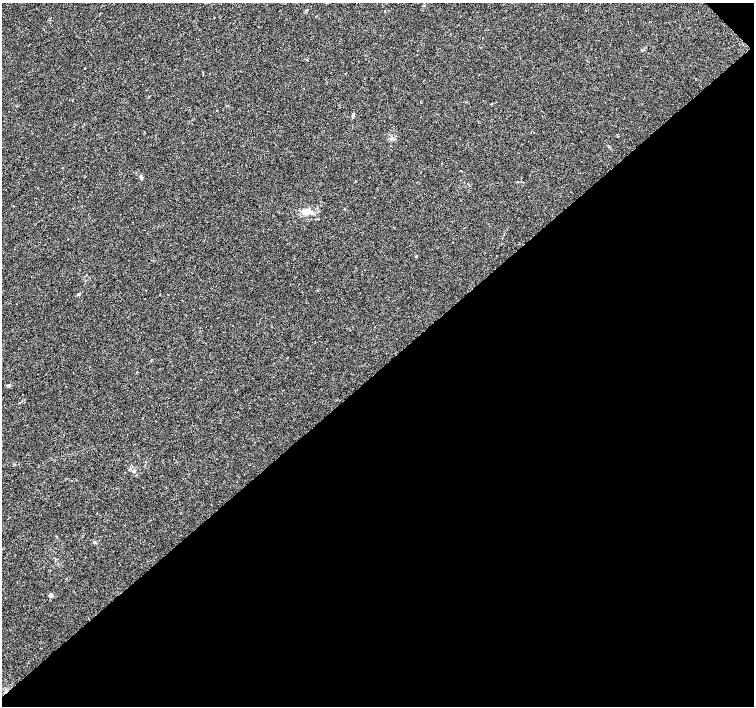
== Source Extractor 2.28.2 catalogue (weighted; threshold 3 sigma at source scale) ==
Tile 12 of 4 x 4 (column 4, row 3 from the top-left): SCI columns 4513-6016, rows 1558-2964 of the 6022 x 5995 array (HDU 1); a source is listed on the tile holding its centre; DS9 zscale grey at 2 x 2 block average (1 PNG px = mean of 2 x 2 image px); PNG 756 x 708 px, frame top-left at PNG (2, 3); no overlay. Shown black and unused: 48% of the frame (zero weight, under 3 of 4 exposures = <1% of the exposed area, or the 3 px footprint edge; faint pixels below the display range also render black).
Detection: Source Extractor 2.28.2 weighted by HDU 2 'WHT'; one run over the whole footprint, this tile lists its part. Background 0.00756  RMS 0.0021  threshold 0.00959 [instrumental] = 3 sigma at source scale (4.5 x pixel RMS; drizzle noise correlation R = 1.50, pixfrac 1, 0.0396/0.0396 arcsec/px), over >= 5 px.
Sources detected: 8; all 8 listed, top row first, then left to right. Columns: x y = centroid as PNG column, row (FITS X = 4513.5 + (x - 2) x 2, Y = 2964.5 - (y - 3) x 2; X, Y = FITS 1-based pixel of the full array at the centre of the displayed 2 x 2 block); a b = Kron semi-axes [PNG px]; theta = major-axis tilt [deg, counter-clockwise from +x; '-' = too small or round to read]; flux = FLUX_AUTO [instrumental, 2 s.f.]
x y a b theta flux
306 59 3 2 - 0.3
353 115 7 3 83 0.8
141 177 6 3 -71 0.88
307 212 7 5 12 4.6
318 219 3 2 - 0.27
416 256 3 2 - 0.36
9 385 4 3 - 0.7
50 595 2 2 - 2.9